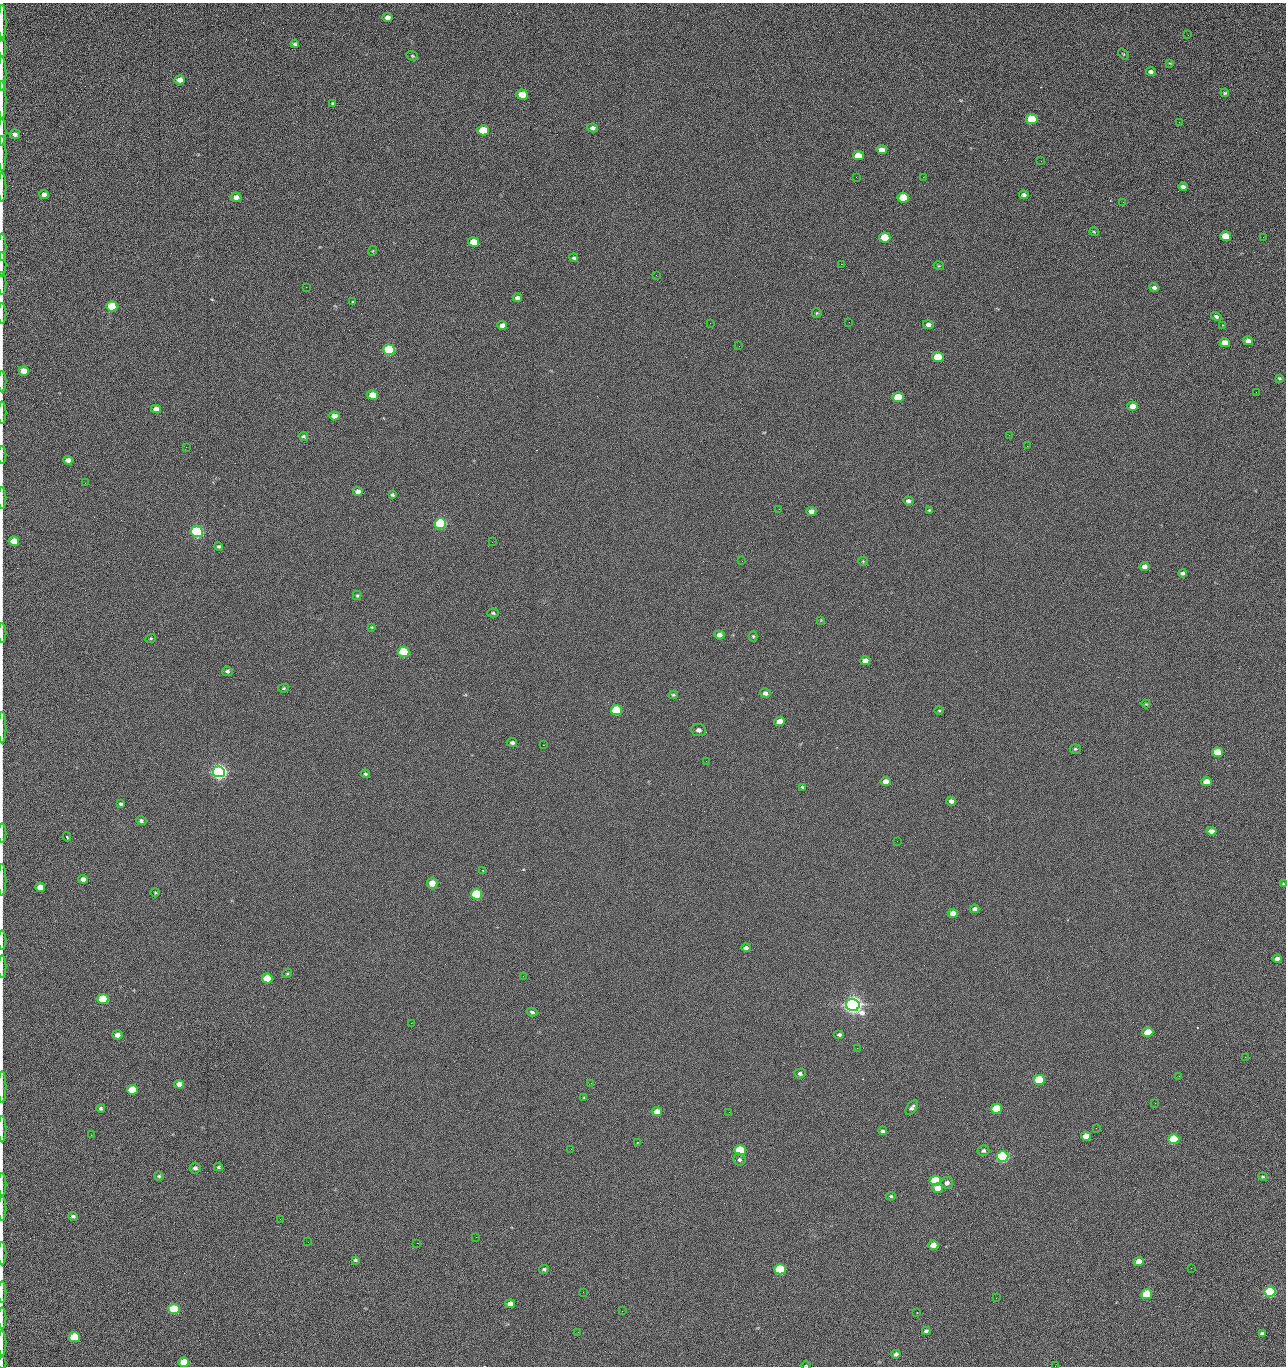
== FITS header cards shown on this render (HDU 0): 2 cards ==
NAXIS1  =                 1284 /fastest changing axis
NAXIS2  =                 1364 /next to fastest changing axis

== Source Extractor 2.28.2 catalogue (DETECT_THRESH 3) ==
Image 1284 x 1364 px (HDU 0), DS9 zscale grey, 1 PNG px = 1 image px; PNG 1288 x 1368 px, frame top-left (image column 1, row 1364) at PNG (2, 3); each listed source drawn as its Kron ellipse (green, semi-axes under 4 px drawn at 4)
Background 122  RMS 14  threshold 43.3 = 3 sigma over >= 5 px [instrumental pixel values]
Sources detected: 229; all 229 listed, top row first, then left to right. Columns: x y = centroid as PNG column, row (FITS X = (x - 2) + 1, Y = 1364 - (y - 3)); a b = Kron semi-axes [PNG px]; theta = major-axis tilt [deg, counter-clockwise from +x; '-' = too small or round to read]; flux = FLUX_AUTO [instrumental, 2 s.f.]
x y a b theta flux
387 17 5 4 - 4.6e+03
2 23 18 2 90 3.7e+03
1188 35 2 2 - 1.2e+03
295 44 4 3 - 1.7e+03
2 47 10 2 90 2.0e+03
1123 54 6 3 -53 9.6e+02
412 56 6 4 -22 1.3e+03
1170 63 4 4 - 8.6e+02
1151 72 5 4 - 2.6e+03
2 73 17 2 90 3.4e+03
180 80 5 4 - 8.6e+03
1225 93 4 3 - 1.2e+03
522 95 6 5 - 2.3e+04
2 100 19 2 90 3.6e+03
332 103 3 3 - 3.5e+03
1032 119 6 5 - 4.4e+04
1179 122 2 2 - 1.2e+03
593 128 5 4 - 3.5e+03
483 130 6 5 - 5.4e+04
2 132 13 2 90 2.6e+03
15 134 5 5 - 2.8e+03
882 150 5 4 - 6.4e+03
2 154 18 2 90 3.0e+03
858 156 5 4 - 1.6e+04
1041 161 2 2 - 1.7e+03
856 177 2 2 - 2.3e+03
923 177 2 2 - 1.8e+04
2 187 14 2 90 2.1e+03
1183 187 5 4 - 3.6e+03
44 195 4 4 - 4.9e+03
1024 195 5 3 - 2.4e+03
236 197 5 4 - 6.0e+03
903 197 6 5 - 2.9e+04
1123 202 3 2 - 8.9e+02
1094 232 5 3 - 8.6e+02
1225 236 5 5 - 2.4e+04
885 237 6 5 - 4.1e+04
1263 237 2 2 - 7.6e+02
473 242 5 5 - 2.0e+04
2 247 13 2 90 2.0e+03
372 251 5 3 - 7.4e+02
574 258 4 3 - 1.6e+03
2 264 12 2 90 2.2e+03
841 264 2 2 - 2.7e+04
939 266 5 3 - 8.2e+02
656 275 2 2 - 1.6e+03
2 283 11 2 90 2.0e+03
306 287 2 2 - 6.7e+02
1154 288 5 4 - 2.6e+03
517 298 5 3 - 3.0e+03
353 302 3 3 - 2.0e+03
112 306 5 5 - 5.2e+04
817 313 5 4 - 1.2e+03
2 314 10 2 90 1.7e+03
1216 317 5 4 - 2.1e+03
849 322 2 2 - 4.8e+02
710 323 2 2 - 3.2e+03
502 325 5 4 - 5.1e+03
928 325 5 4 - 3.8e+03
1222 325 2 2 - 3.9e+03
1248 341 5 4 - 4.7e+03
1225 343 5 4 - 9.8e+03
739 346 2 2 - 4.1e+02
389 350 6 5 - 1.6e+05
938 357 6 5 - 4.0e+04
24 371 5 5 - 1.1e+04
1279 378 4 3 - 1.1e+03
2 382 11 2 90 1.6e+03
1256 392 2 2 - 1.3e+03
372 395 5 4 - 2.0e+04
898 397 5 5 - 3.3e+04
1133 406 5 4 - 9.7e+03
156 409 5 4 - 4.8e+03
2 413 11 2 90 1.5e+03
334 416 5 4 - 9.2e+03
1009 435 2 2 - 3.5e+03
303 436 5 4 - 1.5e+03
1027 446 2 2 - 5.0e+02
186 447 2 2 - 2.9e+03
2 455 9 2 90 1.5e+03
68 460 5 4 - 5.9e+03
85 483 2 2 - 9.2e+02
358 491 5 4 - 5.1e+03
392 495 4 3 - 1.5e+03
2 498 11 2 90 1.8e+03
908 501 5 4 - 3.3e+03
779 509 2 2 - 5.8e+02
929 510 4 3 - 1.1e+03
811 511 5 4 - 5.0e+03
440 523 6 5 - 2.0e+05
197 532 6 5 - 3.2e+05
14 541 5 4 - 1.9e+04
492 542 2 2 - 2.6e+03
219 547 4 4 - 1.5e+03
742 561 3 2 - 7.6e+02
863 561 5 4 - 1.2e+03
1144 567 5 4 - 5.2e+03
1183 573 4 3 - 2.1e+03
357 596 4 4 - 1.1e+03
493 613 6 4 -2 1.5e+03
821 620 4 4 - 8.2e+02
371 627 4 3 - 1.0e+03
2 633 10 2 90 1.6e+03
719 635 5 4 - 5.3e+03
753 636 5 4 - 1.2e+03
151 638 5 4 - 9.2e+02
404 652 5 5 - 9.1e+04
865 661 5 4 - 7.4e+03
227 671 5 4 - 2.1e+03
284 688 5 4 - 1.3e+03
765 693 5 5 - 4.1e+03
673 695 4 3 - 1.2e+03
1146 704 4 3 - 8.5e+02
616 710 5 5 - 7.9e+04
939 710 4 3 - 8.5e+02
780 722 5 4 - 1.4e+04
2 728 15 2 90 2.6e+03
699 730 7 6 - 3.8e+03
512 742 5 4 - 2.5e+03
543 745 2 2 - 3.2e+03
1075 749 5 4 - 1.4e+03
1217 752 5 5 - 2.7e+04
706 761 2 2 - 2.1e+03
219 772 6 5 - 7.1e+05
365 774 4 4 - 1.3e+03
886 781 5 4 - 5.9e+03
1207 782 5 4 - 1.3e+04
802 787 4 3 - 1.3e+03
951 801 5 4 - 3.9e+03
120 804 4 3 - 1.7e+03
141 821 5 4 - 2.1e+03
1211 831 5 4 - 5.8e+03
2 833 9 2 90 1.6e+03
67 837 4 2 - 1.2e+03
897 841 2 2 - 4.1e+02
483 870 3 2 - 7.4e+02
83 879 5 4 - 5.5e+03
2 880 16 2 90 2.5e+03
432 883 5 5 - 1.4e+04
1283 884 4 4 - 1.2e+03
40 887 5 4 - 9.8e+03
155 892 4 3 - 9.0e+02
477 894 5 5 - 1.2e+05
975 909 5 4 - 2.7e+03
953 913 5 4 - 9.5e+03
2 940 9 2 90 1.5e+03
746 948 4 4 - 3.3e+03
1277 959 4 4 - 4.0e+03
2 967 11 2 90 1.7e+03
287 973 5 4 - 1.2e+03
523 976 2 2 - 2.1e+03
267 978 5 5 - 3.3e+04
103 999 5 5 - 5.3e+04
853 1005 7 6 - 1.1e+06
532 1012 5 3 - 1.9e+03
411 1023 2 2 - 5.4e+03
1148 1032 5 5 - 2.9e+04
117 1035 5 4 - 6.4e+03
839 1035 5 4 - 2.6e+03
857 1048 2 2 - 1.4e+03
1245 1057 2 2 - 1.9e+03
800 1074 5 5 - 2.4e+03
1179 1076 2 2 - 2.6e+03
1039 1080 5 5 - 4.8e+04
591 1083 2 2 - 4.2e+02
179 1084 5 4 - 7.1e+03
2 1087 16 2 90 2.5e+03
132 1090 5 5 - 3.1e+04
584 1097 3 3 - 7.8e+02
1155 1103 2 2 - 8.1e+02
101 1108 4 4 - 2.0e+03
912 1108 8 5 53 2.8e+03
996 1109 5 5 - 4.4e+04
657 1111 5 4 - 9.1e+03
729 1112 3 2 - 7.9e+02
1096 1128 2 2 - 4.1e+02
2 1129 13 2 90 2.1e+03
883 1131 4 3 - 1.7e+03
91 1135 2 2 - 2.5e+03
1086 1136 5 4 - 1.7e+04
1174 1139 5 5 - 5.8e+04
637 1143 3 2 - 6.4e+02
571 1149 2 2 - 9.4e+02
740 1150 5 5 - 7.9e+04
983 1151 6 5 - 2.3e+03
1002 1156 6 5 - 2.8e+05
739 1160 6 5 - 2.3e+03
218 1167 4 3 - 1.3e+03
195 1168 5 5 - 3.0e+03
159 1176 4 4 - 1.4e+03
1263 1177 4 4 - 1.1e+03
935 1181 5 5 - 8.5e+04
947 1183 6 5 - 3.9e+03
2 1184 11 2 90 1.8e+03
938 1188 5 5 - 9.6e+03
891 1196 5 4 - 1.4e+03
2 1209 12 2 90 1.8e+03
73 1216 5 4 - 2.3e+03
280 1219 2 2 - 2.2e+03
476 1237 2 2 - 8.5e+03
308 1242 3 2 - 1.8e+03
417 1243 2 2 - 5.3e+03
933 1245 5 4 - 8.8e+03
2 1253 12 2 90 2.1e+03
355 1260 4 3 - 1.3e+03
1139 1262 5 4 - 1.3e+04
1191 1268 2 2 - 3.8e+02
544 1269 5 4 - 1.6e+03
780 1269 5 5 - 8.1e+04
2 1292 10 2 90 2.0e+03
583 1292 2 2 - 5.1e+02
1270 1292 5 5 - 1.9e+05
1147 1294 5 5 - 4.6e+04
996 1298 2 2 - 2.8e+03
510 1304 5 4 - 7.5e+03
174 1309 5 5 - 1.0e+05
622 1311 3 2 - 8.1e+02
917 1313 3 2 - 1.0e+03
2 1318 10 2 90 1.7e+03
926 1331 4 4 - 2.1e+03
578 1332 2 2 - 3.6e+03
1262 1334 4 4 - 3.3e+03
74 1337 5 5 - 5.4e+04
2 1343 12 2 90 1.7e+03
896 1354 4 4 - 3.5e+03
184 1362 5 5 - 1.9e+04
2 1363 6 2 90 7.2e+02
806 1365 4 3 - 7.1e+02
1055 1366 2 2 - 2.0e+03
At the frame edge (FLAGS 8, measured only in part): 33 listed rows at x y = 2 23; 2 47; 2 73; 2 100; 2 132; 2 154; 2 187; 2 247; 2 264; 2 283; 2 314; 2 382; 2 413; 2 455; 2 498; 14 541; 2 633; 2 728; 2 833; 2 880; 2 940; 2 967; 2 1087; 2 1129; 2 1184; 2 1209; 2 1253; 2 1292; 2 1318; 2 1343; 2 1363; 806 1365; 1055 1366

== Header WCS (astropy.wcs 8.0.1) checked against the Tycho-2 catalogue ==
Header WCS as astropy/WCSLIB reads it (CRVAL/CRPIX/CD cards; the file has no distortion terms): RA---TAN/DEC--TAN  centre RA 15:41:40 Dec +51:59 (235.42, +51.98 deg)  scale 1.26 arcsec/px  FOV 26.9' x 28.5'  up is +92 deg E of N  parity flipped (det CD > 0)
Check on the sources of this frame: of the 60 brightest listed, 11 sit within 2.0 arcsec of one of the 12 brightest Tycho-2 stars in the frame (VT <= 12.29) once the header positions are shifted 0.26 arcsec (0.21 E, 0.16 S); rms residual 0.98 arcsec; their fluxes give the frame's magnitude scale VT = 24.59 - 2.5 log10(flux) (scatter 0.15 mag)
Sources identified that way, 11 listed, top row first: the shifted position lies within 2.0 arcsec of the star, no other Tycho-2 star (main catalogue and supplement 1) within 4.0 arcsec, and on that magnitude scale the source's flux lands within +1.5 / -3 mag of the star's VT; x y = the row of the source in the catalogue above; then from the Tycho-2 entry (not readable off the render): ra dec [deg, ICRS J2000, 3 dp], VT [Tycho-2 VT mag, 2 dp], TYC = Tycho-2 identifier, HIP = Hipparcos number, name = IAU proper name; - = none
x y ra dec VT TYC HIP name
389 350 235.614 +52.064 11.61 3489-1132-1 - -
440 523 235.514 +52.049 11.19 3489-1407-1 - -
197 532 235.515 +52.133 11.12 3489-1380-1 - -
219 772 235.378 +52.130 9.31 3489-1322-1 76850 -
477 894 235.303 +52.042 11.52 3489-958-1 - -
853 1005 235.232 +51.912 9.59 3489-824-1 - -
1002 1156 235.143 +51.862 10.97 3489-1016-1 - -
935 1181 235.131 +51.886 12.29 3489-908-1 - -
780 1269 235.084 +51.941 11.45 3489-1346-1 - -
1270 1292 235.062 +51.771 11.53 3489-1453-1 - -
174 1309 235.075 +52.152 11.74 3489-912-1 - -